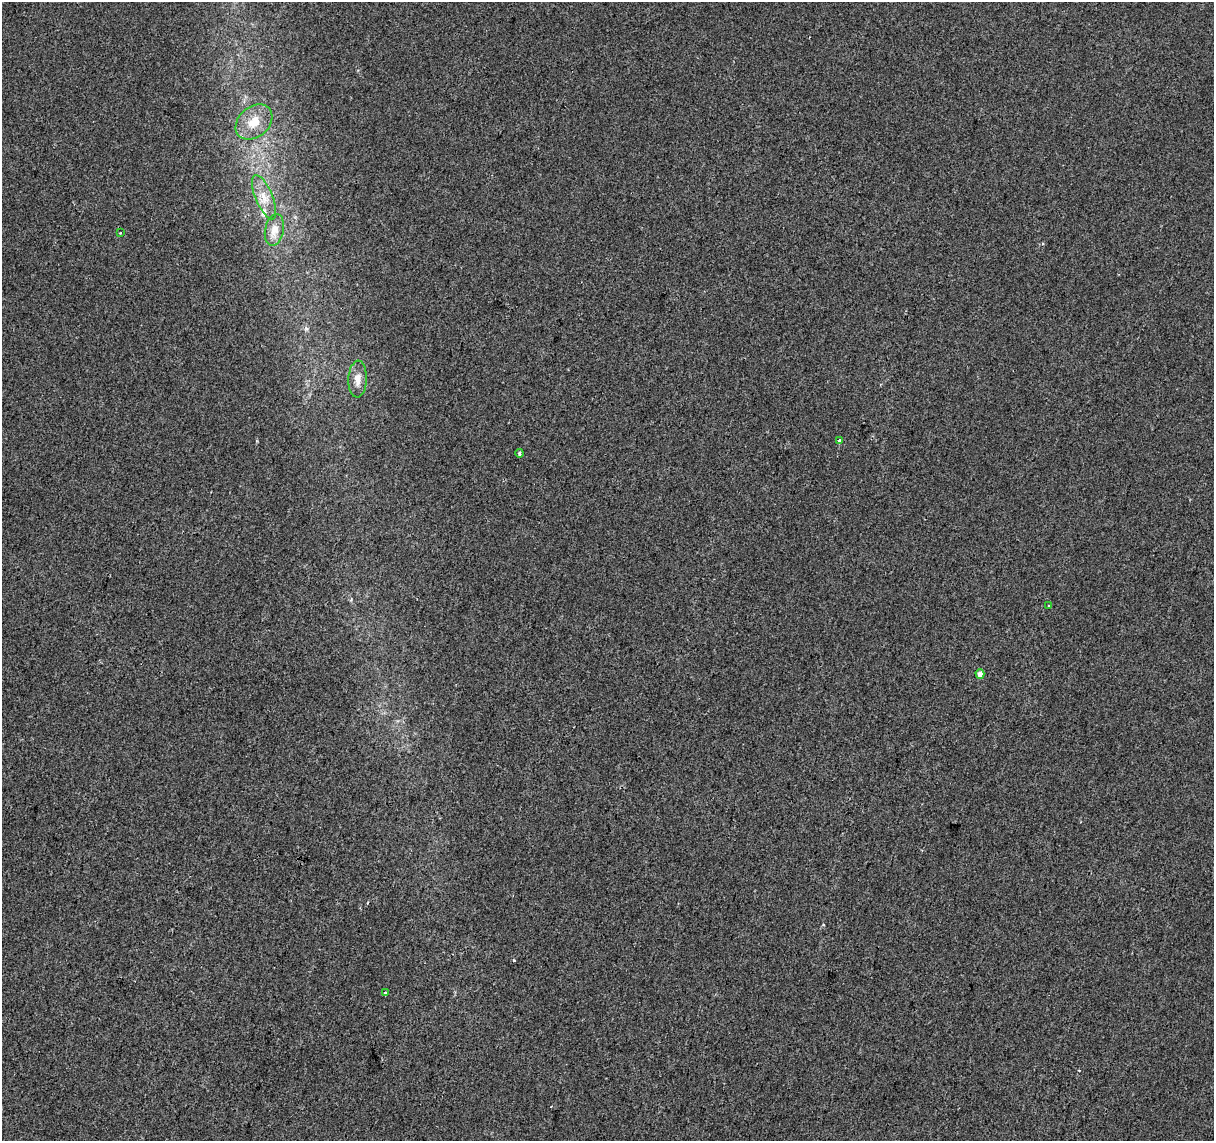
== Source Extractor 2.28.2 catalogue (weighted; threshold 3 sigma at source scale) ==
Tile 7 of 4 x 4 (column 3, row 2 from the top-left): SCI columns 2434-3645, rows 2564-3702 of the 4858 x 5067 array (HDU 1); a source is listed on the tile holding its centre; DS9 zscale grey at full resolution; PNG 1216 x 1143 px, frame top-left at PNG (2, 2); each listed source drawn as its Kron ellipse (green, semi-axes under 4 px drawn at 4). Shown black and unused: <1% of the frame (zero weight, under 2 of 3 exposures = <1% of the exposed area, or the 3 px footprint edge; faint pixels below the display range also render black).
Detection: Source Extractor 2.28.2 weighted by HDU 2 'WHT'; one run over the whole footprint, this tile lists its part. Background -2.32e-05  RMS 0.0042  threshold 0.0189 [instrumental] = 3 sigma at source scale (4.5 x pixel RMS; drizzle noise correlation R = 1.50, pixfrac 1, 0.0396/0.0396 arcsec/px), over >= 5 px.
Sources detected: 11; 1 inside a brighter listed object's ellipse — not listed separately; the other 10 listed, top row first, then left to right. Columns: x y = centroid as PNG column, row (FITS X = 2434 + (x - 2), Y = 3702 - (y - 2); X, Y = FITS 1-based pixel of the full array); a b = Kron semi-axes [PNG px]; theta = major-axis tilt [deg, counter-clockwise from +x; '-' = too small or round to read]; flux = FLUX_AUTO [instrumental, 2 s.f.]
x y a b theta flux
254 122 20 15 41 7.6
264 197 24 8 -67 5.5
274 230 16 9 79 5.2
120 233 3 3 - 0.46
358 379 18 9 87 4
839 440 4 3 - 2.1
519 453 4 3 - 1.5
1049 606 3 2 - 0.75
980 674 5 4 - 3.3
385 993 4 3 - 2.6